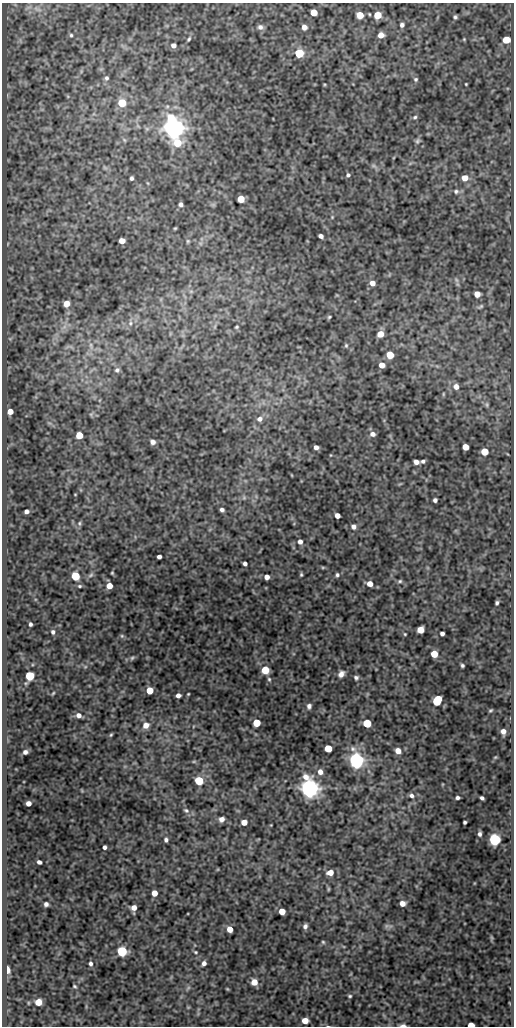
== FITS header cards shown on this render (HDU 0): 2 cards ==
NAXIS1  =                  512
NAXIS2  =                 1024

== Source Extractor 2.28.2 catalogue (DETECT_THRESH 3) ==
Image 512 x 1024 px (HDU 0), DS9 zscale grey, 1 PNG px = 1 image px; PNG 516 x 1028 px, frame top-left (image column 1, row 1024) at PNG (2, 3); no overlay
Background 77.6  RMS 0.51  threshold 1.52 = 3 sigma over >= 5 px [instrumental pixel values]
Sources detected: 161; all 161 listed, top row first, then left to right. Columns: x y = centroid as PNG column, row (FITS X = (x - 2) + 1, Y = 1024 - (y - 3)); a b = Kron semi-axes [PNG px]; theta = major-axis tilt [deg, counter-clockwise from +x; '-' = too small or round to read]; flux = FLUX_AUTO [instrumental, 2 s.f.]
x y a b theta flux
37 9 14 5 -29 170
314 12 5 5 - 700
369 14 3 2 - 27
360 15 5 5 - 570
377 15 5 5 - 780
455 17 4 4 - 59
402 25 4 4 - 90
260 27 7 6 - 120
304 27 5 4 - 220
71 35 4 4 - 46
381 35 5 5 - 250
189 39 7 4 54 50
464 39 5 4 - 31
506 40 6 5 - 640
173 45 5 5 - 110
299 53 5 5 - 1700
106 78 6 6 - 78
416 79 5 5 - 51
466 84 3 2 - 27
122 103 5 5 - 1300
415 117 6 4 17 55
173 128 7 6 - 36000
124 140 6 4 -71 42
417 141 7 6 - 71
177 143 7 6 - 970
374 166 7 4 -18 65
348 175 4 4 - 62
131 178 4 3 - 71
465 178 6 6 - 360
456 191 7 6 - 99
241 199 5 5 - 760
181 204 5 4 - 97
332 217 4 4 - 28
175 228 3 2 - 32
321 236 5 4 - 130
122 241 5 4 - 340
188 241 5 5 - 44
456 280 7 4 -71 60
372 283 5 5 - 230
191 291 6 4 18 51
477 294 5 5 - 300
66 304 5 5 - 400
480 307 8 4 32 59
329 317 4 4 - 40
130 323 6 5 - 75
237 327 6 4 40 45
380 334 5 5 - 420
346 345 5 4 - 43
91 346 11 6 -75 160
390 355 5 5 - 750
382 365 5 4 - 360
117 370 7 6 - 93
456 387 6 6 - 220
487 405 7 4 -89 53
10 411 5 5 - 340
91 414 6 4 18 55
259 419 7 6 - 140
373 434 6 6 - 150
79 435 5 5 - 750
153 442 5 5 - 130
316 447 5 4 - 140
466 447 5 5 - 480
485 452 5 5 - 770
423 461 5 3 - 71
416 462 5 4 - 180
75 494 3 2 - 22
244 498 7 4 -18 60
435 500 4 4 - 90
222 510 4 4 - 90
26 512 4 4 - 120
337 516 5 4 - 210
79 523 6 4 -75 53
354 527 6 5 - 140
300 542 5 5 - 140
159 557 4 4 - 110
245 564 4 4 - 91
323 567 5 3 - 32
112 573 4 3 - 34
91 575 8 5 28 70
301 575 4 3 - 43
337 575 5 4 - 61
75 576 5 5 - 1600
267 577 5 4 - 190
400 581 6 4 15 55
370 584 5 5 - 250
80 586 5 4 - 46
109 586 5 5 - 370
497 603 4 3 - 67
30 624 4 3 - 70
420 630 5 5 - 490
53 632 5 5 - 75
405 634 4 3 - 31
442 634 4 4 - 95
122 636 5 4 - 44
434 654 5 5 - 650
132 658 6 4 44 47
462 665 3 3 - 59
265 670 5 5 - 1100
341 674 7 6 - 170
30 676 5 5 - 2000
356 677 5 4 - 71
269 679 6 5 - 57
150 690 5 5 - 640
53 693 5 3 - 36
188 694 3 2 - 27
178 695 4 4 - 130
437 701 7 5 58 1800
309 706 6 5 - 100
491 710 4 3 - 43
79 715 6 5 - 160
257 723 5 5 - 1100
367 723 5 5 - 1500
146 725 7 6 - 250
503 731 6 5 - 200
111 735 4 3 - 38
328 748 5 5 - 870
398 751 5 5 - 290
25 752 6 5 - 120
495 757 5 4 - 39
356 760 6 6 - 16000
320 772 7 6 - 180
199 781 5 5 - 1800
309 788 7 6 - 28000
411 795 6 6 - 97
457 798 4 3 - 76
482 798 4 3 - 80
28 803 4 4 - 190
186 810 8 6 -37 90
222 819 5 5 - 180
244 822 5 4 - 330
465 822 3 3 - 56
480 834 6 4 -85 94
495 839 6 5 - 6100
166 840 5 4 - 85
104 847 4 3 - 94
39 862 4 4 - 100
330 873 6 5 - 350
328 889 6 4 89 35
154 893 5 4 - 350
402 903 5 5 - 240
46 904 4 4 - 110
134 908 6 4 86 250
282 911 5 5 - 550
305 926 6 5 - 110
388 926 13 4 -6 89
230 929 5 4 - 400
323 942 5 5 - 45
122 951 5 5 - 3100
195 952 5 4 - 40
204 963 5 4 - 130
91 964 6 5 - 86
7 970 5 3 - 440
254 982 6 6 - 350
75 986 5 4 - 43
188 988 7 4 37 54
227 989 4 4 - 31
350 996 4 3 - 45
38 1002 5 5 - 670
305 1021 5 5 - 440
403 1025 6 3 -1 120
471 1025 5 3 - 380
At the frame edge (FLAGS 8, measured only in part): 2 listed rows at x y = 403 1025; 471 1025